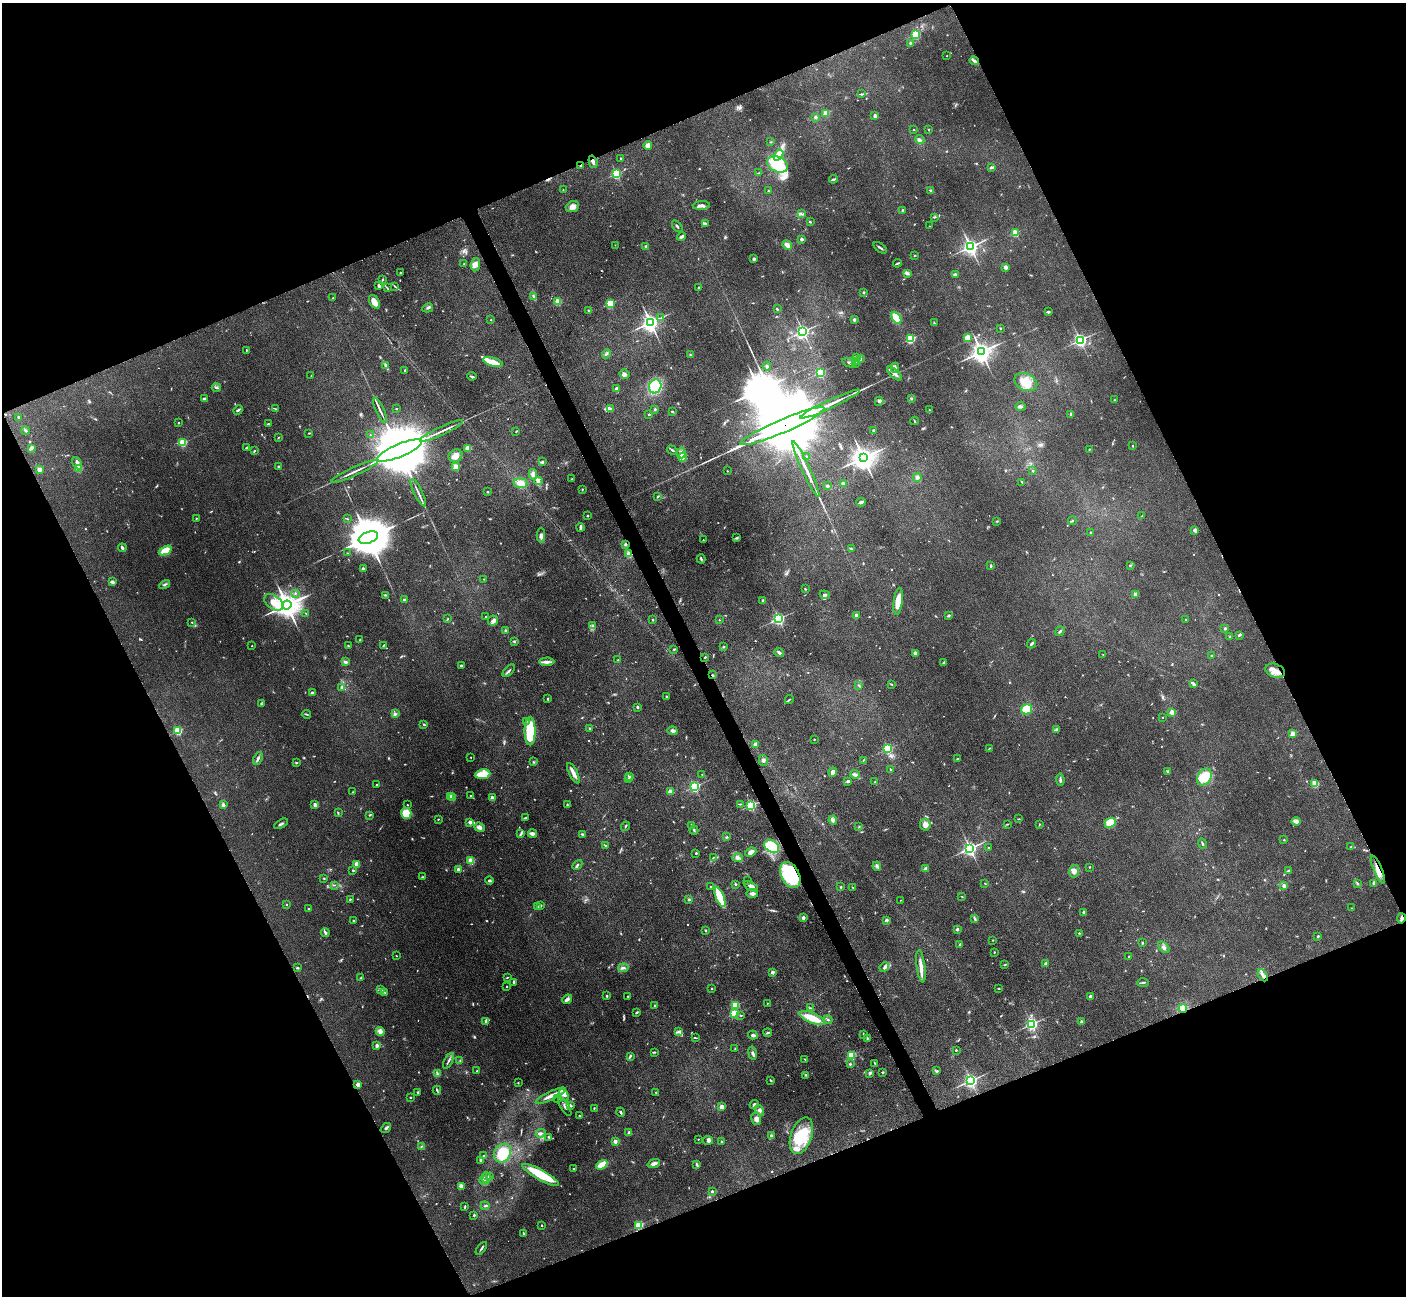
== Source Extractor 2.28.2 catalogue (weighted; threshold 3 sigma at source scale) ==
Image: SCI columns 17-5631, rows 300-5473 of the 5648 x 5638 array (HDU 1 of 3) = the unmasked area's bounding box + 8 px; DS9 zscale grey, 4 x 4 block average (1 PNG px = mean of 4 x 4 image px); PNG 1408 x 1298 px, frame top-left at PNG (2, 3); each listed source drawn as its Kron ellipse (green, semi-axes under 4 px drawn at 4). Shown black and unused: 44% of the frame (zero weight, under 3 of 4 exposures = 2% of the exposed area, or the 3 px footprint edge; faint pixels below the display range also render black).
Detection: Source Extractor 2.28.2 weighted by HDU 2 'WHT'. Background 0.093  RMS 0.0063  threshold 0.0282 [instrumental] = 3 sigma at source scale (4.5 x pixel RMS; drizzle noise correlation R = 1.50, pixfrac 1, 0.05/0.05 arcsec/px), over >= 5 px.
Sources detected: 828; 14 too faint to see at this stretch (4 x 4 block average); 3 inside a brighter object's white glare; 2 cosmic-ray / hot-pixel residue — neither listed nor drawn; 14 coinciding with a brighter row at this scale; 24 inside a brighter listed object's ellipse — not listed separately; of the other 771, all 500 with FLUX_AUTO >= 2.09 (the completeness limit of this list) listed and drawn (271 fainter detections not listed), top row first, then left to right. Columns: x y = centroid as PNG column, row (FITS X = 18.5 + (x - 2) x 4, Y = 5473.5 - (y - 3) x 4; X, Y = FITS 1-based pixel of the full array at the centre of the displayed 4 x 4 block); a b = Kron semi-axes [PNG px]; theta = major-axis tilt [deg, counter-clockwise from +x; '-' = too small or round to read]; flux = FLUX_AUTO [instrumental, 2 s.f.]
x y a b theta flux
915 34 2 2 - 370
910 43 3 2 - 4.5
947 56 2 2 - 3.5
974 61 5 3 - 9.4
861 94 3 2 - 3.4
826 113 2 2 - 140
875 116 2 2 - 41
816 117 2 2 - 24
928 129 2 2 - 7.2
914 130 2 2 - 2.2
920 140 5 2 - 6.5
770 142 2 2 - 2.1
648 145 4 4 - 23
778 155 6 3 53 72
620 158 2 2 - 5.2
593 162 6 2 -73 12
778 164 11 7 -24 200
581 165 2 2 - 15
991 167 3 2 - 5.5
758 173 2 2 - 2.5
616 174 2 2 - 470
833 179 4 2 - 5
563 190 2 2 - 2.7
931 190 2 2 - 4.9
768 191 2 2 - 5.8
701 205 8 3 4 15
572 207 7 5 22 18
903 210 2 2 - 3.9
801 213 2 2 - 3.4
934 217 3 2 - 3.4
810 222 2 2 - 3.9
705 223 3 2 - 4.8
677 226 7 2 -53 6
929 226 2 2 - 2.2
1015 233 2 2 - 190
681 237 5 2 - 12
802 239 2 2 - 33
615 245 2 2 - 2.4
787 245 5 3 - 19
646 246 2 2 - 9.4
970 247 2 2 - 1600
880 248 7 2 -37 7.7
914 255 2 2 - 2.7
754 259 2 2 - 33
897 263 4 2 - 5.2
464 264 2 2 - 2.5
475 265 7 4 83 22
1005 267 2 2 - 47
400 272 2 2 - 6.4
908 274 4 2 - 3.6
955 274 3 2 - 6
382 279 3 2 - 4.4
379 286 3 2 - 11
395 286 4 2 - 3.9
699 287 2 2 - 4.3
387 288 3 2 - 2.3
864 292 2 2 - 12
534 297 3 3 - 6.1
333 298 2 2 - 2.1
374 302 7 4 -60 32
558 302 2 2 - 190
610 303 2 2 - 270
428 308 5 2 - 6
777 309 3 2 - 3
589 310 3 2 - 3.1
1048 311 3 2 - 4.1
661 317 2 2 - 2.2
896 318 6 3 -61 94
491 320 2 2 - 2.6
854 320 3 3 - 7.3
650 322 3 3 - 2100
934 323 4 2 - 4.3
1000 328 2 2 - 2.9
803 331 2 2 - 1100
967 337 4 3 - 32
910 339 2 2 - 380
1080 340 2 2 - 1100
246 350 3 2 - 2.2
981 352 3 3 - 3100
607 354 4 2 - 4.4
690 355 4 2 - 4
856 357 3 2 - 3.7
861 358 3 2 - 2.6
857 361 3 2 - 3.7
493 362 10 4 -17 48
849 363 7 2 -20 7.9
855 363 2 2 - 2.9
386 365 3 2 - 5
767 366 4 2 - 5.6
895 368 5 3 - 10
405 370 2 2 - 4.4
820 372 2 2 - 460
894 373 9 3 -41 15
624 374 5 3 - 8.8
311 376 2 2 - 2.5
472 376 5 2 - 4.6
1026 382 12 8 -26 75
655 386 7 6 - 160
216 387 4 3 - 7.2
617 389 3 3 - 23
204 398 3 2 - 5.5
911 398 2 2 - 4
1115 400 3 2 - 3.1
879 401 5 3 - 7.1
830 404 33 2 25 54
1020 407 5 3 - 6.9
275 409 2 2 - 3.1
396 409 2 2 - 2.6
610 409 4 2 - 4
655 409 3 2 - 4.7
238 410 5 3 - 6.2
380 410 13 2 -66 13
929 410 2 2 - 3
672 412 3 2 - 3.9
649 414 3 2 - 3.3
1071 414 2 2 - 16
18 417 2 2 - 12
914 421 4 2 - 3.1
178 423 2 2 - 4.4
268 424 2 2 - 5.7
782 426 46 6 23 160000
26 430 4 2 - 5.3
874 430 2 2 - 17
442 431 23 2 25 25
516 431 2 2 - 2.5
309 433 4 2 - 2.6
370 435 2 2 - 2.8
278 437 2 2 - 2.3
183 442 2 2 - 270
1133 446 2 2 - 5.7
31 448 4 3 - 10
246 448 3 2 - 3.8
468 448 2 2 - 140
1089 449 3 2 - 2.8
400 450 24 6 23 80000
672 450 6 2 -34 5.2
254 451 4 2 - 2.6
681 453 5 4 - 15
455 456 7 6 - 23
806 456 2 2 - 2.6
683 457 4 4 - 50
863 458 4 3 - 4200
542 462 3 2 - 6.6
77 463 6 3 -63 12
279 466 3 2 - 5
456 467 2 2 - 170
79 469 2 2 - 150
806 469 30 2 -65 45
39 470 2 2 - 83
355 471 25 2 25 22
727 471 2 2 - 2.3
1033 471 2 2 - 7.7
533 474 5 4 - 13
917 477 4 4 - 9.2
571 479 3 2 - 3
538 481 4 2 - 8.1
1022 482 2 2 - 3.9
521 483 7 5 -9 35
843 484 2 2 - 39
827 486 3 3 - 4.8
582 489 3 2 - 2.7
487 492 2 2 - 3.7
418 493 15 2 -64 15
658 496 2 2 - 4.1
861 502 5 2 - 6.4
587 516 2 2 - 3.3
1142 516 2 2 - 2.3
196 519 2 2 - 2.9
347 519 3 2 - 3.1
997 521 2 2 - 2.2
1072 521 4 2 - 3.5
580 527 4 2 - 12
1195 530 2 2 - 57
1091 533 2 2 - 15
541 535 7 3 89 12
368 538 10 5 21 26000
736 538 3 2 - 4.4
703 540 2 2 - 3.1
625 544 3 2 - 6.5
122 548 4 2 - 12
851 549 2 2 - 2.6
165 551 7 4 27 77
347 553 2 2 - 2.3
629 554 2 2 - 140
701 559 4 2 - 5.9
991 565 3 2 - 4.7
1130 565 3 2 - 3.2
363 569 4 2 - 6.1
484 579 2 2 - 2.2
112 582 4 2 - 9.2
165 585 5 3 - 7.4
805 589 2 2 - 2.6
295 593 3 2 - 3.9
1135 594 2 2 - 67
385 595 3 2 - 2.9
825 595 5 3 - 7.1
404 599 2 2 - 5
763 600 2 2 - 19
898 601 14 4 82 60
274 602 11 6 -35 44
287 605 5 4 - 5400
306 613 2 2 - 2.3
856 615 2 2 - 26
948 615 3 2 - 6.3
486 617 2 2 - 5.3
448 619 2 2 - 2.1
779 619 2 2 - 880
653 620 2 2 - 3.8
719 620 2 2 - 3
1186 620 2 2 - 6.6
493 621 5 4 - 13
192 622 2 2 - 4.1
592 626 4 2 - 3.8
1225 628 2 2 - 23
505 630 3 2 - 3.2
1060 631 5 2 - 5.8
1239 635 3 2 - 6.6
1230 637 3 2 - 3.1
360 640 3 2 - 3.3
514 641 2 2 - 2.5
1032 644 5 2 - 7.3
252 646 2 2 - 3.2
348 646 2 2 - 2.9
383 646 3 2 - 3.9
724 647 2 2 - 3.2
674 649 4 2 - 4.7
779 652 4 3 - 9.3
915 653 3 3 - 11
1103 654 2 2 - 2.6
1212 656 2 2 - 15
705 657 2 2 - 4.4
618 660 2 2 - 2.5
345 662 4 3 - 8.8
547 662 7 4 2 15
944 663 3 2 - 2.8
461 666 3 2 - 4.7
509 671 8 2 48 7.4
1275 671 10 6 -19 44
713 675 2 2 - 3.8
891 684 3 2 - 2.9
1194 684 4 2 - 9.9
859 685 3 2 - 3.3
342 687 4 3 - 6.4
312 693 4 3 - 5.9
667 697 3 2 - 3.2
548 699 3 2 - 3.9
789 700 4 2 - 3.5
261 704 2 2 - 2.3
637 707 2 2 - 15
1027 709 5 5 - 68
1172 712 2 2 - 86
306 714 4 2 - 3.8
395 714 4 3 - 6.4
1163 717 2 2 - 2.4
526 721 2 2 - 2.9
424 724 3 2 - 4.4
590 728 2 2 - 6.2
1056 730 3 2 - 3
178 731 2 2 - 290
530 731 14 5 -90 190
673 731 5 3 - 17
1293 734 2 2 - 110
814 739 2 2 - 2.4
756 744 2 2 - 46
990 748 3 2 - 2.9
888 749 2 2 - 420
471 757 2 2 - 4.2
258 758 7 3 67 9.8
957 759 2 2 - 16
863 760 2 2 - 2.1
763 761 5 4 - 9.5
296 762 3 2 - 3.5
533 762 3 2 - 3.3
890 769 2 2 - 6.3
1168 771 3 2 - 8
833 772 4 3 - 20
573 773 11 3 -63 26
482 774 8 4 7 95
702 774 2 2 - 3.1
855 774 5 3 - 10
630 776 2 2 - 49
1204 777 9 6 59 110
629 779 2 2 - 7.1
1060 779 6 2 -83 6.5
848 781 4 2 - 3.5
875 782 2 2 - 9.4
377 784 2 2 - 3.3
1315 784 2 2 - 200
694 786 2 2 - 630
352 792 2 2 - 2.5
670 792 2 2 - 81
451 796 2 2 - 190
470 796 2 2 - 3.8
453 797 2 2 - 32
492 798 2 2 - 58
740 804 2 2 - 3
223 805 2 2 - 34
315 805 2 2 - 57
407 805 2 2 - 5.3
567 805 2 2 - 3.9
751 805 2 2 - 530
338 813 3 2 - 3.5
406 813 5 5 - 69
369 815 3 2 - 2.8
526 818 4 2 - 5.2
438 819 2 2 - 5.3
1019 819 3 2 - 2.6
833 820 5 4 - 9.1
1296 821 4 3 - 17
470 822 2 2 - 45
1110 823 6 4 25 60
281 824 7 2 30 7.3
1007 824 3 2 - 2.9
1039 824 2 2 - 3.8
691 825 3 2 - 3.2
925 825 6 5 - 19
625 826 5 2 - 3.9
479 827 5 4 - 17
859 827 3 2 - 2.4
694 830 4 2 - 4.6
521 833 4 2 - 5.9
532 834 4 3 - 17
582 834 4 3 - 4.7
727 837 3 2 - 3.4
1284 840 2 2 - 4.9
1202 843 5 2 - 4.8
605 845 3 2 - 2.8
772 846 8 5 -33 140
1351 847 2 2 - 2.9
970 848 2 2 - 1400
988 848 2 2 - 8
751 852 6 4 24 20
696 853 2 2 - 4.5
713 857 3 2 - 2.5
737 858 5 2 - 7.1
471 861 2 2 - 160
357 864 2 2 - 110
577 865 5 2 - 5.4
877 866 4 3 - 9.2
1090 867 2 2 - 2.4
458 869 2 2 - 32
926 869 2 2 - 57
352 870 3 2 - 2.4
1378 870 15 3 -67 34
1074 871 6 5 - 18
1289 871 4 2 - 4.8
790 875 14 9 -63 350
422 877 4 2 - 3.2
324 878 2 2 - 3
489 881 4 2 - 5.3
748 881 2 2 - 2.1
985 883 2 2 - 2.3
1357 883 3 2 - 2.7
736 884 3 2 - 4.5
1374 884 3 2 - 20
334 885 4 2 - 2.2
751 886 8 3 -29 13
1284 886 2 2 - 41
711 887 3 2 - 2.7
841 887 2 2 - 2.7
852 887 2 2 - 2.1
752 893 6 4 -6 12
720 897 10 3 -68 180
962 897 3 2 - 2.4
350 899 2 2 - 3.1
689 900 2 2 - 13
901 900 2 2 - 2.6
286 904 2 2 - 5.1
540 906 3 3 - 6.8
537 907 3 2 - 8.8
1352 908 2 2 - 2.1
308 909 2 2 - 6.2
1084 912 2 2 - 30
803 918 2 2 - 35
1401 918 5 2 - 10
975 919 2 2 - 3.3
887 920 2 2 - 31
354 921 2 2 - 12
957 929 3 3 - 7.6
705 931 3 2 - 3.4
325 933 4 2 - 11
1079 933 2 2 - 3.2
1318 936 3 2 - 3.7
993 940 2 2 - 4.6
1142 943 3 2 - 4.1
960 944 2 2 - 13
1164 947 7 3 -46 10
994 952 3 2 - 2.9
396 956 2 2 - 2.9
1129 957 2 2 - 2.8
1046 964 2 2 - 39
1005 965 3 2 - 2.2
921 966 16 3 -82 30
884 967 5 3 - 11
297 968 3 2 - 4.9
623 968 5 2 - 7.1
772 972 2 2 - 40
1263 975 7 3 -61 15
360 978 3 2 - 3.8
507 978 4 2 - 2.5
513 982 2 2 - 6.3
1143 983 6 2 3 4.6
507 987 2 2 - 6
998 988 4 2 - 2.3
381 989 2 2 - 2.7
711 989 2 2 - 2.3
385 993 3 2 - 2.3
607 996 2 2 - 13
628 996 2 2 - 3.1
1090 996 4 3 - 9.5
567 999 5 3 - 14
767 1003 2 2 - 3.6
735 1005 2 2 - 230
655 1006 2 2 - 10
810 1008 2 2 - 2.6
1183 1008 4 4 - 33
637 1012 3 2 - 5.6
734 1014 2 2 - 290
741 1015 3 2 - 3.5
812 1018 13 5 -22 76
828 1020 4 2 - 4.9
486 1021 4 3 - 6.2
1081 1021 2 2 - 21
1032 1024 2 2 - 790
380 1031 4 4 - 19
679 1032 4 2 - 6.9
768 1033 4 2 - 5
864 1034 4 2 - 4.2
753 1035 5 3 - 7.9
695 1038 4 2 - 2.8
867 1038 4 2 - 3
377 1046 2 2 - 27
735 1049 2 2 - 2.3
956 1050 2 2 - 6
654 1052 4 2 - 3.9
752 1053 7 3 -79 9
851 1055 2 2 - 240
630 1056 4 3 - 4.8
805 1059 3 2 - 2.5
448 1061 8 2 65 8.8
460 1061 3 2 - 3.4
875 1063 4 2 - 3.4
850 1064 3 2 - 5.4
477 1071 2 2 - 2.1
937 1071 2 2 - 7.3
883 1072 3 2 - 4.2
870 1073 4 2 - 4.6
437 1074 4 2 - 5.2
806 1075 3 2 - 4.5
770 1080 3 2 - 3
971 1081 2 2 - 1200
518 1083 3 2 - 2.1
358 1085 2 2 - 73
437 1090 4 2 - 5.4
656 1092 4 2 - 2.3
418 1093 3 2 - 5.8
564 1095 6 3 -63 13
551 1096 16 3 26 32
410 1098 2 2 - 2.7
557 1099 2 2 - 2.8
754 1104 5 3 - 6.9
570 1106 3 2 - 4.9
565 1107 10 3 -59 13
721 1107 2 2 - 84
594 1108 2 2 - 3.3
759 1110 6 3 -58 9.6
621 1112 4 2 - 4.7
579 1116 3 2 - 3.5
756 1119 6 5 - 19
386 1128 6 3 41 8
541 1133 5 3 - 7.7
629 1133 2 2 - 26
771 1136 3 2 - 7.1
801 1136 19 10 71 150
549 1137 3 2 - 4.9
698 1139 2 2 - 2.2
708 1140 5 3 - 7.6
615 1141 2 2 - 44
721 1141 2 2 - 4.1
422 1146 3 2 - 2.5
502 1153 10 8 57 110
484 1156 2 2 - 4.4
480 1160 3 3 - 4.7
654 1163 6 3 21 15
602 1165 6 3 30 48
697 1165 3 2 - 3.2
573 1169 2 2 - 6.4
541 1175 20 5 -29 140
490 1176 3 2 - 2.6
486 1177 5 2 - 6.5
484 1181 4 2 - 5.6
461 1186 2 2 - 91
712 1191 2 2 - 16
485 1206 4 2 - 4.9
465 1207 3 2 - 3.6
474 1215 3 2 - 3.8
542 1225 2 2 - 6.3
639 1225 2 2 - 280
524 1233 3 2 - 3.2
481 1249 7 2 54 6.4
Overlapping masked pixels (flux is a lower limit): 11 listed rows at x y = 593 162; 581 165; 782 426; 625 544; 629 554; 1275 671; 713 675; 1378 870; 790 875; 1401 918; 1183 1008
Diffuse or blended objects may show on this block-average render without a row.